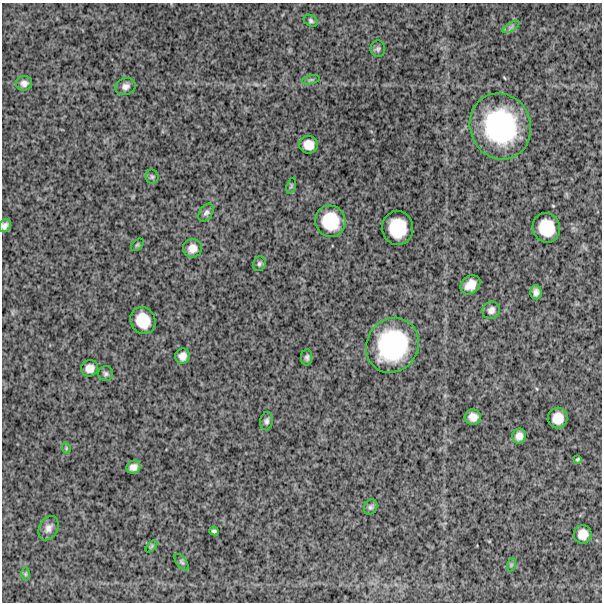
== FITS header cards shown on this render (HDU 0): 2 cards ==
NAXIS1  =                  600
NAXIS2  =                  600

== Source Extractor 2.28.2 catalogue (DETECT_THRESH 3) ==
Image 600 x 600 px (HDU 0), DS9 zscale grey, 1 PNG px = 1 image px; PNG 604 x 604 px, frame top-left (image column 1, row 600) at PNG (2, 3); each listed source drawn as its Kron ellipse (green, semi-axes under 4 px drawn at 4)
Background 1350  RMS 290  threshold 881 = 3 sigma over >= 5 px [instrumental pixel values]
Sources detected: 42; all 42 listed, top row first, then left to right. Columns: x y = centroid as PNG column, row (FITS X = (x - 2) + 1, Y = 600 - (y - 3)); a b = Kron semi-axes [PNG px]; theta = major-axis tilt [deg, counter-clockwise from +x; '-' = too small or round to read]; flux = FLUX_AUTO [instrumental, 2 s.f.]
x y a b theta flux
311 21 7 5 -29 4.2e+04
511 27 9 3 32 4.2e+04
378 49 8 7 - 4.9e+04
311 80 9 3 13 3.5e+04
24 83 8 7 - 9.0e+04
125 87 10 8 17 9.9e+04
500 126 33 30 -70 2.5e+06
309 145 9 9 - 1.9e+05
152 177 7 6 - 3.9e+04
291 186 8 4 71 3.1e+04
206 213 10 6 56 6.2e+04
330 221 16 15 - 6.5e+05
5 226 7 5 52 8.2e+04
398 228 17 15 -88 6.6e+05
546 228 15 13 -69 5.2e+05
137 245 7 5 42 3.2e+04
192 248 9 9 - 1.6e+05
259 264 7 6 - 4.6e+04
470 285 11 8 42 2.1e+05
536 292 7 6 - 8.4e+04
491 310 9 8 - 9.3e+04
143 320 14 12 -61 4.3e+05
392 345 28 25 58 2.0e+06
182 356 8 7 - 1.2e+05
307 357 8 5 89 5.3e+04
89 368 9 8 - 1.4e+05
106 374 7 7 - 5.3e+04
473 417 8 7 - 1.5e+05
558 418 10 10 - 2.6e+05
266 421 9 6 82 5.9e+04
519 436 7 6 - 1.2e+05
66 448 6 3 -73 2.1e+04
577 459 4 3 - 2.4e+04
133 467 7 6 - 1.0e+05
371 507 8 6 60 4.8e+04
48 528 13 9 63 1.2e+05
214 531 4 3 - 3.9e+04
583 534 9 9 - 1.9e+05
151 546 7 4 46 3.0e+04
182 562 9 5 -53 4.2e+04
511 565 7 4 72 3.5e+04
25 574 7 4 -90 3.3e+04
At the frame edge (FLAGS 8, measured only in part): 1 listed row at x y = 5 226